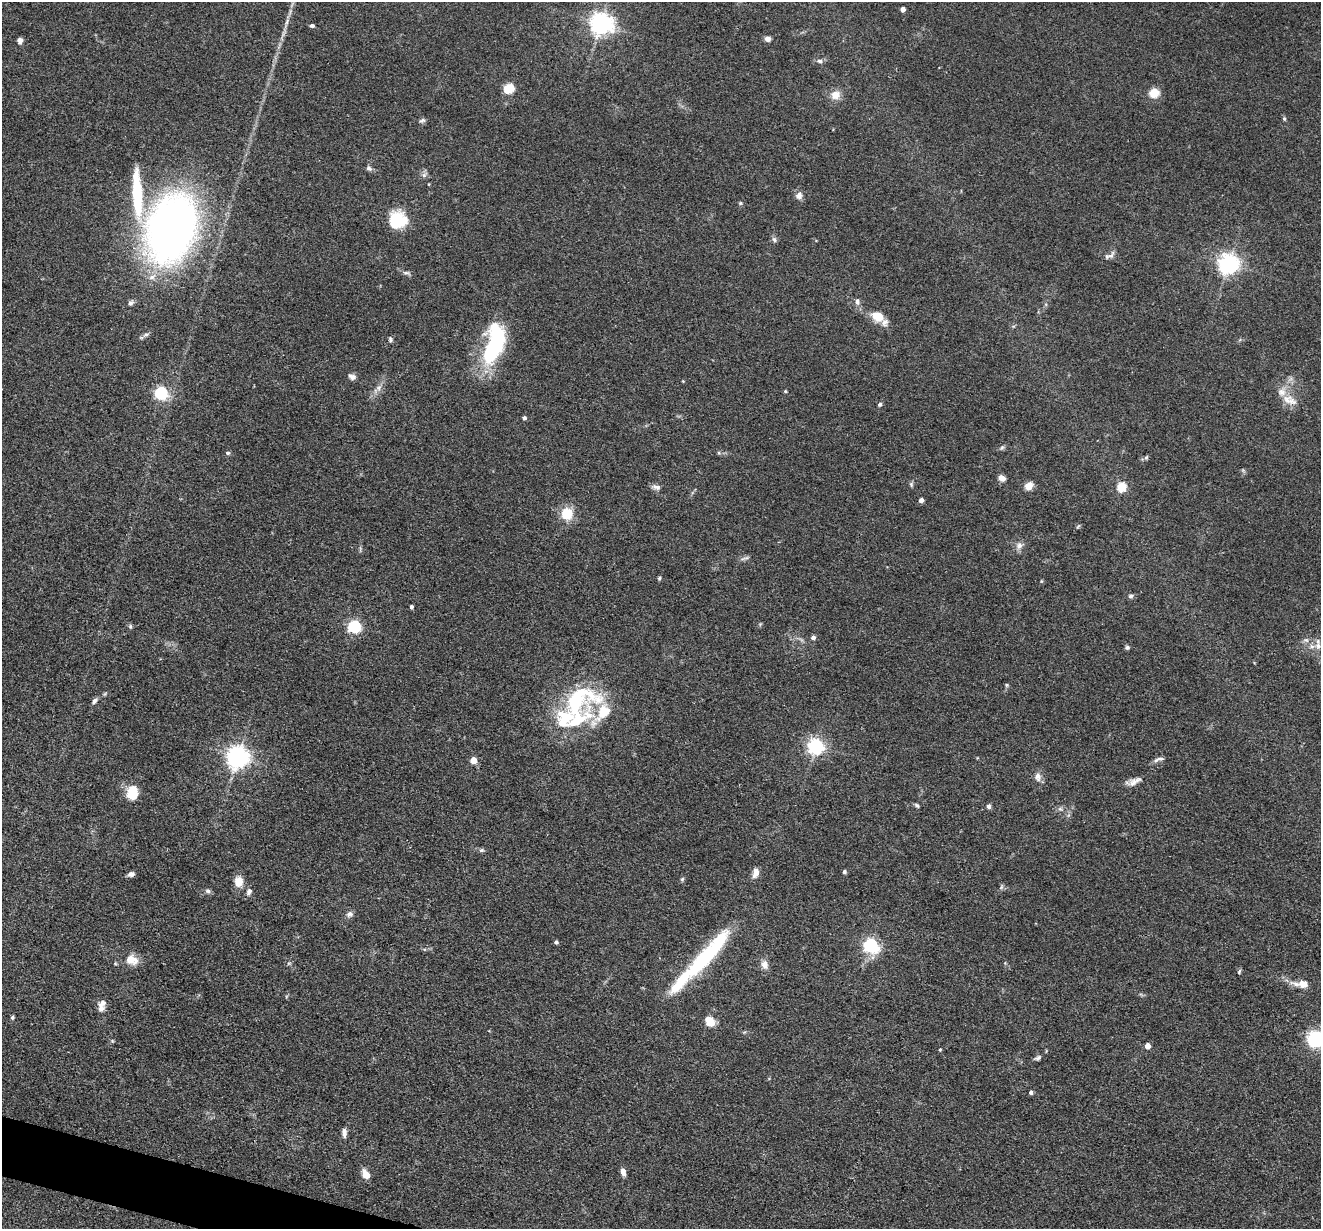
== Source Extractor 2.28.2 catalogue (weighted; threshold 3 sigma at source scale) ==
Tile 7 of 4 x 4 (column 3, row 2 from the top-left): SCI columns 2639-3957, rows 2583-3809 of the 5276 x 5292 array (HDU 1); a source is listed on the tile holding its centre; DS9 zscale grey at full resolution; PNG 1323 x 1231 px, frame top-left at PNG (2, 2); no overlay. Shown black and unused: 1% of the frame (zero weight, under 3 of 4 exposures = <1% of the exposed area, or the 3 px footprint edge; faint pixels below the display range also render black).
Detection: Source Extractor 2.28.2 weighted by HDU 2 'WHT'; one run over the whole footprint, this tile lists its part. Background 0.0803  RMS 0.0062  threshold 0.028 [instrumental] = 3 sigma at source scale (4.5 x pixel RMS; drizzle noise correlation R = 1.50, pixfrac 1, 0.05/0.05 arcsec/px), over >= 5 px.
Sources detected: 105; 2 inside a brighter object's white glare — not listed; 7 inside a brighter listed object's ellipse — not listed separately; the other 96 listed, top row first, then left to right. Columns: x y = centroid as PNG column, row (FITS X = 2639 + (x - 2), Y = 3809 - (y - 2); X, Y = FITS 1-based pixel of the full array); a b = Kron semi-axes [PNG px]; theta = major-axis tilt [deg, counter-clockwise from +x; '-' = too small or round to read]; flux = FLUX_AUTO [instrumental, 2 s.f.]
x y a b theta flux
903 9 4 4 - 3.9
601 24 7 7 - 430
312 26 5 4 - 1.5
767 39 6 6 - 2.7
20 40 6 5 - 2.7
820 61 7 5 -16 1.6
508 88 5 5 - 42
1154 93 12 11 - 7.6
835 95 11 10 - 6.2
1284 119 6 4 -70 0.94
422 120 9 5 12 1.4
369 168 8 6 -29 1.8
424 175 7 7 - 1.9
137 194 70 12 -87 45
799 196 9 8 - 3.1
397 220 19 17 -21 27
171 228 43 30 71 500
774 239 8 6 -72 1.6
1110 256 16 7 27 2.8
1228 264 7 7 - 380
406 273 9 5 -9 1.7
857 302 9 6 -84 2.4
131 303 8 6 28 1.6
878 316 15 11 -24 10
146 335 9 5 35 1.7
390 340 7 5 -86 1.2
494 347 44 20 63 57
352 377 8 6 -16 2.8
379 388 9 5 70 2.4
785 391 4 3 - 0.78
161 393 6 6 - 110
1292 402 17 10 -34 6.8
880 404 6 5 - 1.1
524 418 4 4 - 1.5
1002 447 7 5 54 1.1
228 453 6 4 -13 1.2
1146 457 6 5 - 0.97
1002 478 7 6 - 3.7
911 484 7 5 -79 1.1
1029 486 5 5 - 18
656 487 11 6 -17 2.4
1121 487 5 5 - 33
921 500 4 4 - 3.1
567 513 11 10 - 16
1019 546 10 9 - 3.1
745 558 14 3 17 1.5
659 578 5 4 - 0.93
1041 581 5 4 - 0.61
1130 596 6 6 - 1.5
411 607 4 3 - 1.5
130 626 6 5 - 1
354 626 6 6 - 95
813 637 5 4 - 2.3
1318 646 10 8 -84 3.7
1127 647 5 5 - 1.3
1006 685 6 4 -90 0.85
94 701 9 5 50 1.9
576 701 45 23 21 68
815 746 6 6 - 180
238 757 7 7 - 450
1159 759 15 5 14 2.2
473 760 5 4 - 11
1038 777 13 8 -78 3.4
1133 782 20 8 23 4.6
132 792 13 9 87 19
917 805 7 4 -43 1.1
989 806 6 5 - 1.7
1060 809 6 5 - 1.4
481 850 7 5 1 1.2
844 872 5 4 - 1.2
756 873 11 6 71 4.6
131 874 8 5 19 2.4
682 879 6 4 47 0.94
239 882 11 9 87 7.5
1001 887 7 4 71 1
208 891 7 6 - 1.6
249 892 9 7 59 2.2
349 914 9 7 14 2.2
556 942 4 4 - 1.3
870 945 6 6 - 140
705 957 84 14 48 66
131 960 14 9 -18 9.6
764 965 13 9 -78 4.1
1239 971 6 4 70 0.93
1302 984 18 10 -9 6.7
102 1003 12 7 34 3
12 1017 5 4 - 1
710 1021 11 9 -54 8
1316 1039 15 13 40 43
1147 1046 4 4 - 6.2
940 1049 5 3 - 0.57
1037 1058 10 5 23 1.6
1031 1092 4 4 - 1.5
344 1132 10 5 -87 3
623 1172 7 5 -71 3.5
366 1174 10 7 -54 7
Isophote crosses this tile's border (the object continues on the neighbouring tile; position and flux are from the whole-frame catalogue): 1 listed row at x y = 1316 1039